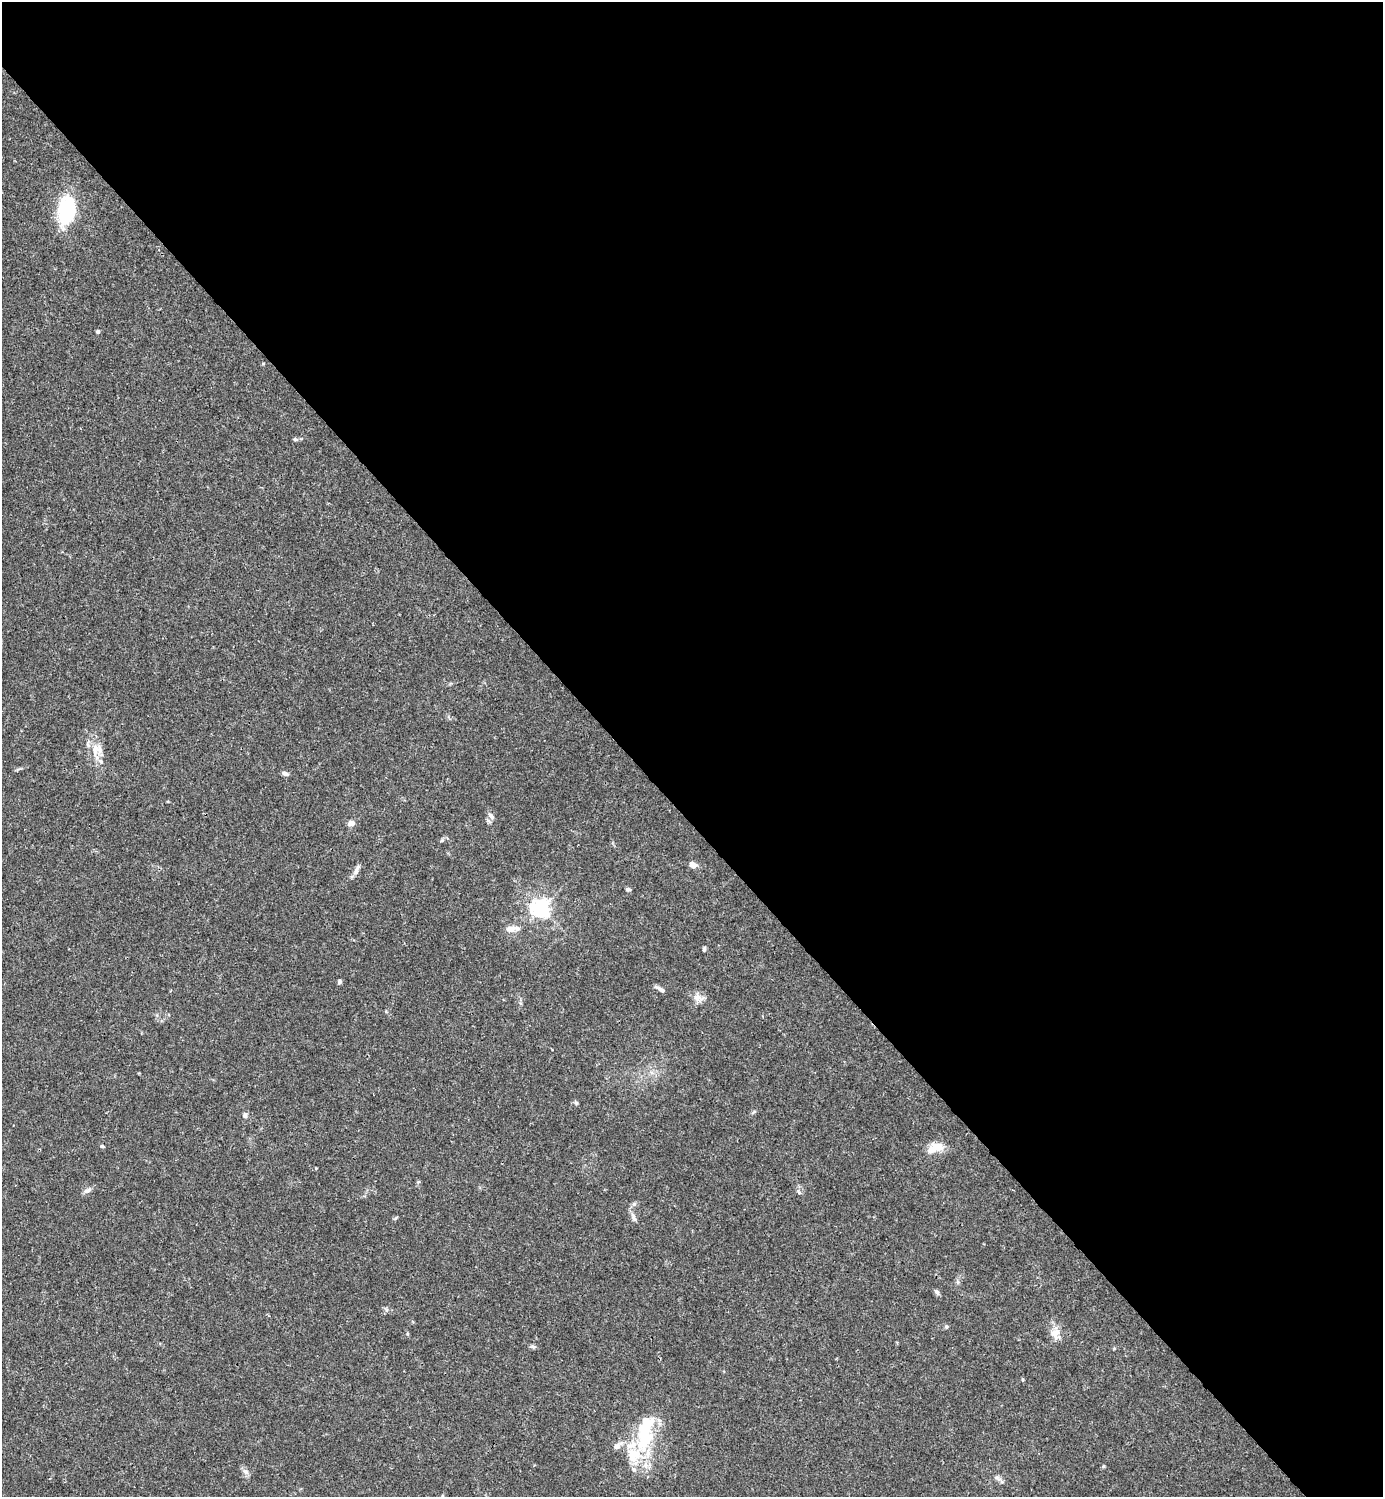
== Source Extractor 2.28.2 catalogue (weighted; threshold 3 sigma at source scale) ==
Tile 8 of 4 x 4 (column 4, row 2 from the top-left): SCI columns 4444-5824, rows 2990-4484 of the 5981 x 5982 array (HDU 1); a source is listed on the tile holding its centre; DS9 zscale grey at full resolution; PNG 1385 x 1499 px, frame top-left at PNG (2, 2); no overlay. Shown black and unused: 55% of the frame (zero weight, under 3 of 4 exposures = <1% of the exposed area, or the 3 px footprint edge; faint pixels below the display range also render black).
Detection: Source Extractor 2.28.2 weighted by HDU 2 'WHT'; one run over the whole footprint, this tile lists its part. Background 0.0151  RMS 0.0022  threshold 0.00971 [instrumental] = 3 sigma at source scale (4.5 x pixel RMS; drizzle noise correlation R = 1.50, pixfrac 1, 0.05/0.05 arcsec/px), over >= 5 px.
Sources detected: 44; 1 inside a brighter object's white glare — not listed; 6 inside a brighter listed object's ellipse — not listed separately; the other 37 listed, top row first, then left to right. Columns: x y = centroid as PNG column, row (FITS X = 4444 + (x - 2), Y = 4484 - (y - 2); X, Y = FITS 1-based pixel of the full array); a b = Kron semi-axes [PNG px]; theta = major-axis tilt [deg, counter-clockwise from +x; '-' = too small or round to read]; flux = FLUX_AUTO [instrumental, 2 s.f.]
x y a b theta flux
66 210 35 20 81 13
98 332 5 5 - 0.37
263 364 5 3 - 0.2
295 439 5 5 - 0.34
88 745 7 5 -47 0.55
95 751 19 6 87 1.9
101 761 8 5 -42 0.66
285 773 7 5 -18 0.73
491 816 10 6 -51 0.86
351 823 9 6 15 1.1
442 840 6 4 43 0.31
693 865 9 7 -22 1.2
356 870 15 6 68 0.95
628 889 6 5 - 0.45
541 908 7 6 - 100
510 929 10 7 8 1.8
704 949 5 4 - 0.4
340 982 5 4 - 0.41
660 989 12 4 -30 0.89
698 998 15 9 -17 1.7
245 1115 7 6 - 0.66
102 1146 5 4 - 0.3
938 1147 16 12 -22 2.4
86 1191 10 6 29 0.77
799 1192 7 4 -39 0.36
634 1204 7 5 45 0.49
634 1217 15 5 -67 0.84
958 1282 6 4 -71 0.36
937 1292 7 5 -56 0.57
946 1326 6 5 - 0.37
1055 1333 14 10 31 1.8
533 1346 6 4 -1 0.43
1023 1379 5 3 - 0.23
634 1455 62 24 45 12
1103 1466 5 4 - 0.26
245 1472 9 7 -44 0.89
997 1478 11 5 -27 0.67
Unlisted compact peaks at least as high as the median listed source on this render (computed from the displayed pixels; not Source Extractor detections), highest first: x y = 576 1103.